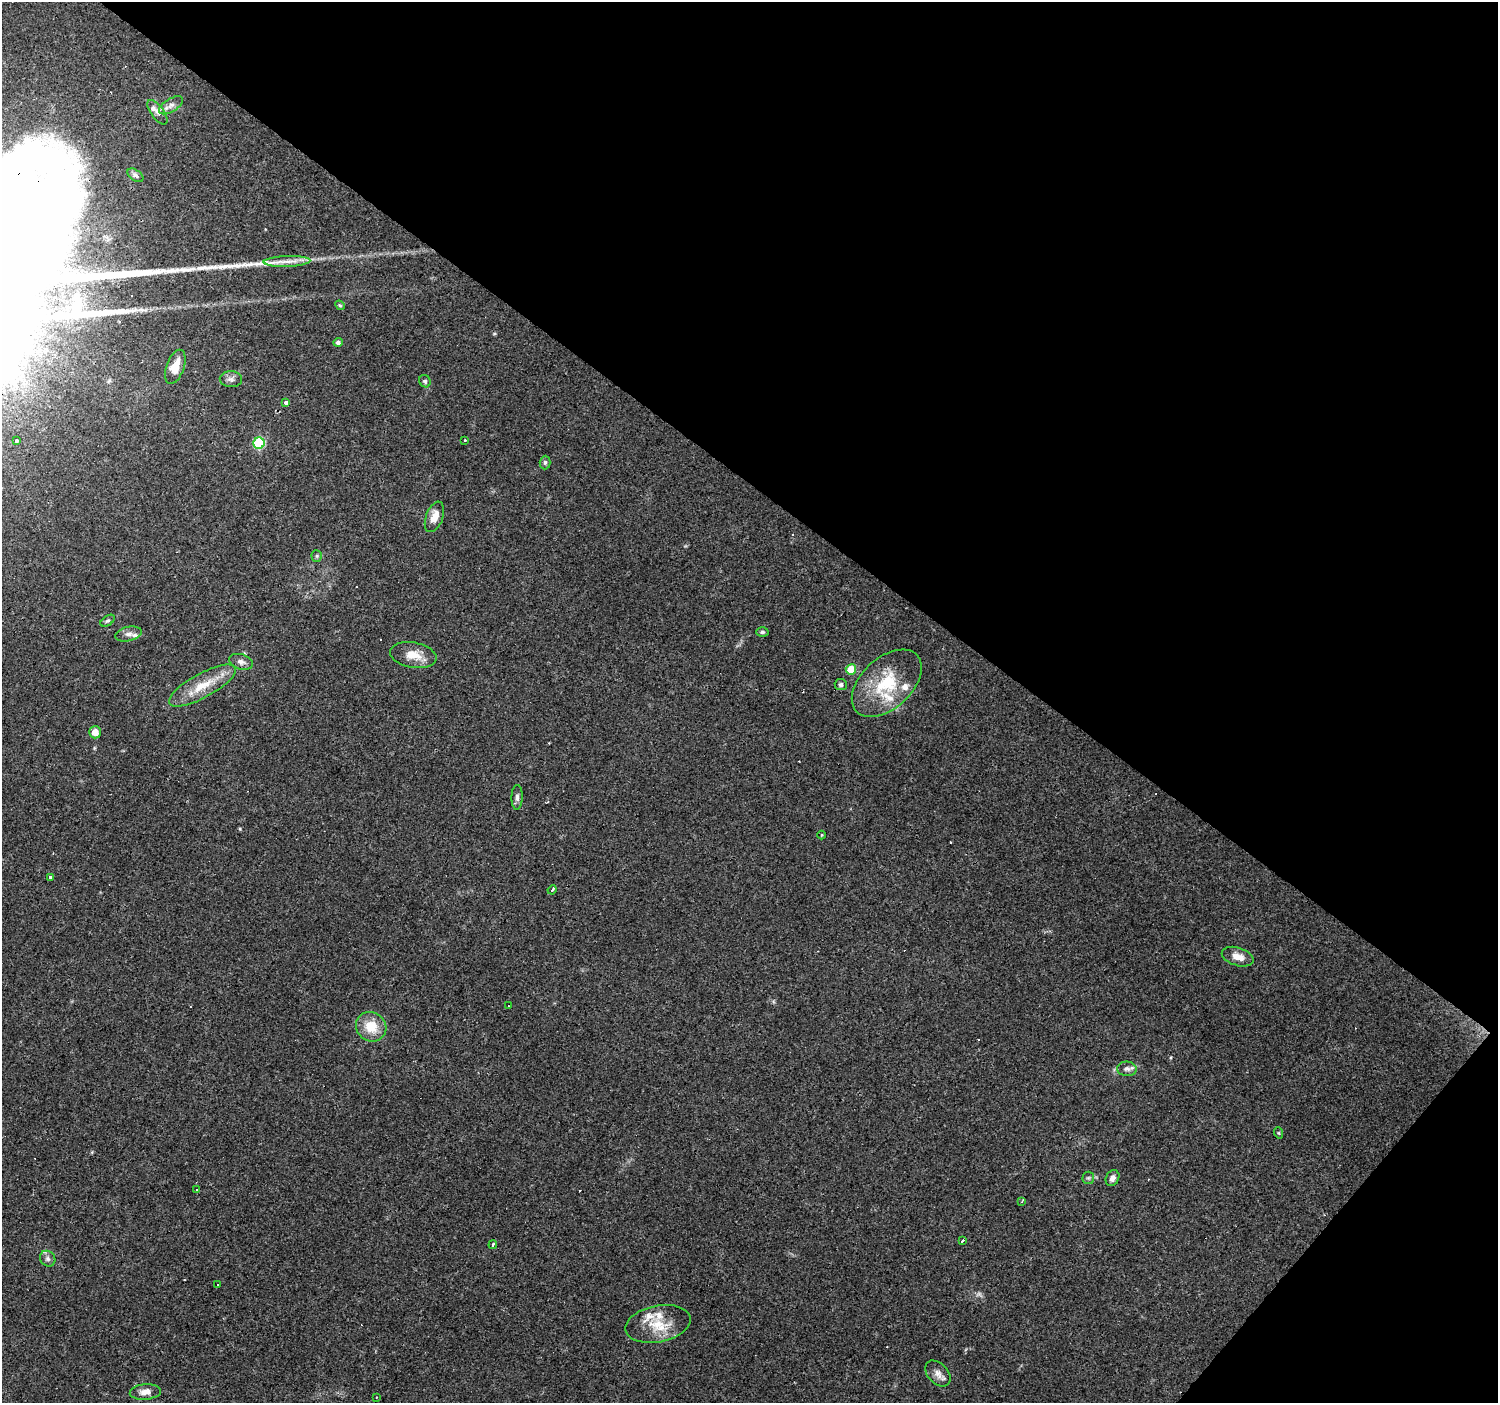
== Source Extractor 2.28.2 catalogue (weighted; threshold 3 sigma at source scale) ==
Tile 8 of 4 x 4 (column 4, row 2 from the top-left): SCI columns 4487-5982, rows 2975-4375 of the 5985 x 6014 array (HDU 1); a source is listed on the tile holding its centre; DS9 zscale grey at full resolution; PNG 1500 x 1405 px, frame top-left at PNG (2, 2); each listed source drawn as its Kron ellipse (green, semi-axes under 4 px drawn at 4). Shown black and unused: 37% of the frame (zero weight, under 3 of 4 exposures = <1% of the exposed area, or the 3 px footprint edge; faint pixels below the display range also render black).
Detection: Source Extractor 2.28.2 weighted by HDU 2 'WHT'; one run over the whole footprint, this tile lists its part. Background 0.0442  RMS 0.0037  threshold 0.0168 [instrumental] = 3 sigma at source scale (4.5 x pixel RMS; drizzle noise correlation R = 1.50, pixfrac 1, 0.0396/0.0396 arcsec/px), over >= 5 px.
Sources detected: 73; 1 too faint to see at this stretch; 1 inside a brighter object's white glare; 17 cosmic-ray / hot-pixel residue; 2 long thin detections or spike segments (spike, bleed or trail) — neither listed nor drawn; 5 inside a brighter listed object's ellipse — not listed separately; the other 47 listed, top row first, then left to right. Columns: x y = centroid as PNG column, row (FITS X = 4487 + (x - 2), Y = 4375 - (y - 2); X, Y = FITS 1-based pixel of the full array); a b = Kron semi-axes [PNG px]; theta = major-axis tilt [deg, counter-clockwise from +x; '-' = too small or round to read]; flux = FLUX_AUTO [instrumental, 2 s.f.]
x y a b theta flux
171 105 13 6 33 1.9
157 112 14 6 -54 1.5
135 175 9 5 -35 1.1
287 261 23 5 2 3.7
340 305 5 4 - 0.51
338 342 5 4 - 1.2
175 367 18 9 70 5.2
231 379 11 8 -2 1.6
425 381 6 5 - 0.73
286 402 3 3 - 5.6
16 441 3 3 - 2
465 441 3 3 - 1.8
259 443 5 5 - 30
545 462 7 5 89 0.73
434 517 16 8 69 4.2
317 556 6 5 - 0.64
108 621 8 5 34 0.72
762 632 6 4 0 0.7
129 634 13 7 14 2.1
413 655 23 12 -10 5.7
241 662 12 7 -17 1.8
851 669 5 5 - 11
887 683 41 25 43 21
841 685 6 5 - 1
202 686 37 12 29 9.6
95 732 6 6 - 3.2
517 797 12 5 88 1.3
821 835 4 3 - 0.29
50 878 3 3 - 1.9
552 890 4 3 - 3.2
1238 957 16 9 -17 4
508 1006 3 2 - 0.77
371 1027 16 14 -35 8
1127 1069 10 7 -3 1.5
1279 1133 6 3 -72 0.39
1088 1178 6 6 - 0.71
1112 1178 8 6 60 1.7
196 1190 3 3 - 2.1
1022 1202 3 3 - 0.43
963 1240 3 3 - 3.1
493 1245 4 3 - 4.2
48 1259 8 7 - 1.2
217 1285 3 3 - 0.6
658 1324 33 18 11 11
938 1373 15 10 -47 2.7
145 1392 15 7 4 2.6
377 1397 3 2 - 0.62